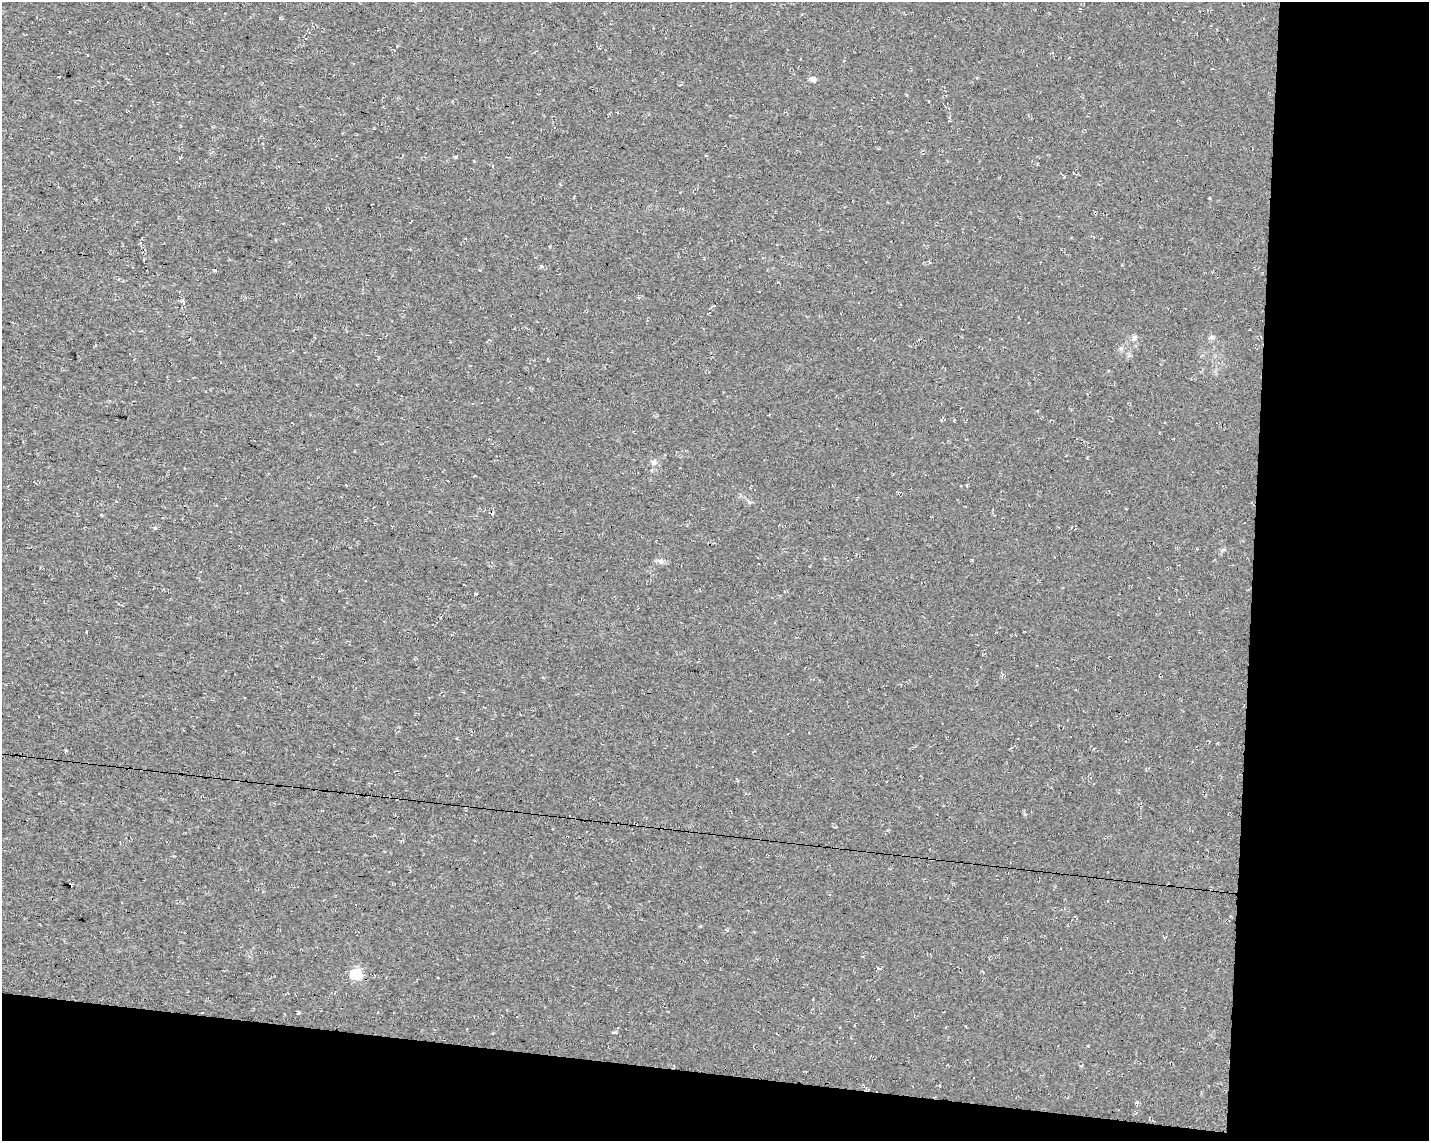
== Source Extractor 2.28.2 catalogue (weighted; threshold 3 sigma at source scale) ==
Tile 12 of 3 x 4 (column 3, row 4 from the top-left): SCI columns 3136-4562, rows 2-1140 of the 4791 x 4560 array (HDU 1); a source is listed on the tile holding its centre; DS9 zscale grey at full resolution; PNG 1431 x 1143 px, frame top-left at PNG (2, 2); no overlay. Shown black and unused: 18% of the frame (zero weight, under 2 of 3 exposures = <1% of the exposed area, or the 3 px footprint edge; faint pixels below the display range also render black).
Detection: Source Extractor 2.28.2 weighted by HDU 2 'WHT'; one run over the whole footprint, this tile lists its part. Background 0.012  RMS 0.008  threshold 0.0358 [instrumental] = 3 sigma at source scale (4.5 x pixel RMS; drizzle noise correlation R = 1.50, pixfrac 1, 0.0396/0.0396 arcsec/px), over >= 5 px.
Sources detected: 31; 10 cosmic-ray / hot-pixel residue — not listed; the other 21 listed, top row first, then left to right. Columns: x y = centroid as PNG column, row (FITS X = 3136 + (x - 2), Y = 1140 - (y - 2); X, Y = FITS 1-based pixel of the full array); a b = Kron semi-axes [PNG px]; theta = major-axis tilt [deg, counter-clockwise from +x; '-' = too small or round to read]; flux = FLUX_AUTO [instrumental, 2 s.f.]
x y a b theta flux
812 79 5 4 - 5.3
706 156 4 3 - 0.6
492 166 4 3 - 0.93
1210 198 4 3 - 0.59
541 266 4 4 - 0.88
183 300 5 4 - 1.8
1211 337 6 6 - 1.7
1134 338 7 4 90 1.5
653 463 7 7 - 2.5
155 528 5 3 - 0.8
660 561 11 4 0 2.2
475 594 4 3 - 0.74
775 622 3 2 - 1.1
66 750 4 3 - 0.75
713 767 2 2 - 0.72
70 885 4 3 - 9.6
878 968 5 2 - 0.82
356 974 6 5 - 69
298 1013 3 3 - 1.8
614 1032 5 3 - 1
1137 1102 5 5 - 1.3
Overlapping masked pixels (flux is a lower limit): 1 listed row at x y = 70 885
Unlisted compact peaks at least as high as the median listed source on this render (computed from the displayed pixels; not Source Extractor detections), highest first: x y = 1121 348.